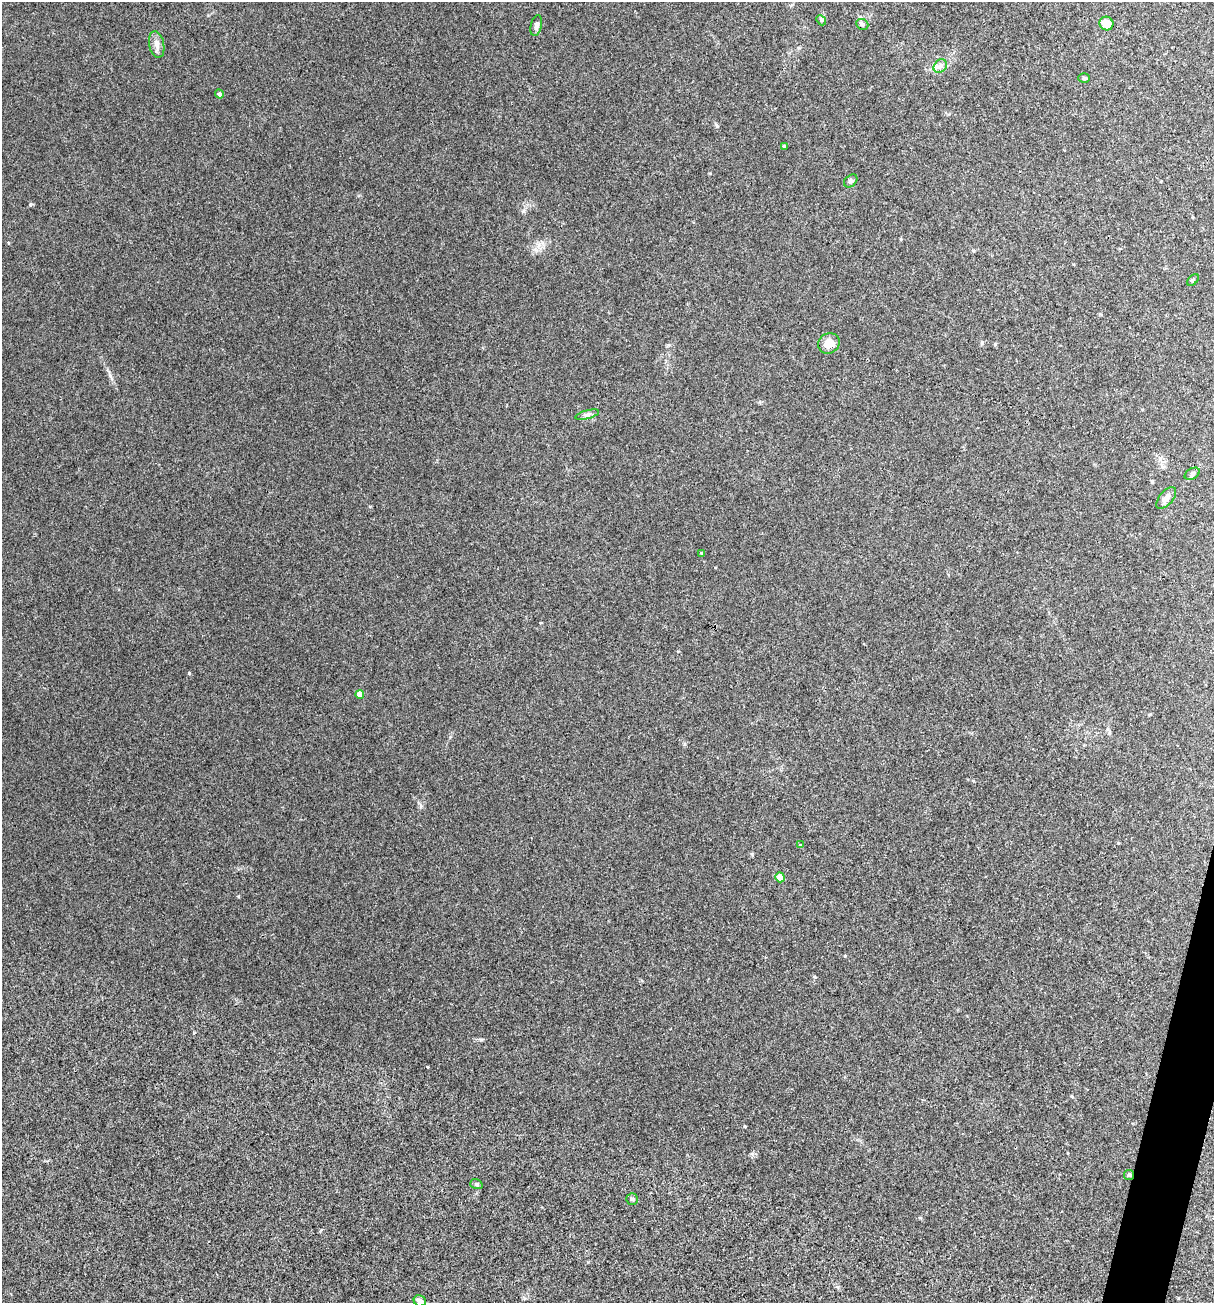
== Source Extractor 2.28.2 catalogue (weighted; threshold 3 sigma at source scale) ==
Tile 6 of 4 x 4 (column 2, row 2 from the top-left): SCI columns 1465-2676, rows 2605-3905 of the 5228 x 5210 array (HDU 1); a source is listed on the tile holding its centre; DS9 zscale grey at full resolution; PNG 1216 x 1305 px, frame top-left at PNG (2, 2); each listed source drawn as its Kron ellipse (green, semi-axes under 4 px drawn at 4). Shown black and unused: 1% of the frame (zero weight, under 3 of 4 exposures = <1% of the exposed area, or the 3 px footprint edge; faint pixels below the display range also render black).
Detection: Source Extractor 2.28.2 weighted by HDU 2 'WHT'; one run over the whole footprint, this tile lists its part. Background 0.0278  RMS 0.0075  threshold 0.0336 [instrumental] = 3 sigma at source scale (4.5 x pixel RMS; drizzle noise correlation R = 1.50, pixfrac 1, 0.05/0.05 arcsec/px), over >= 5 px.
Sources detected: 23; all 23 listed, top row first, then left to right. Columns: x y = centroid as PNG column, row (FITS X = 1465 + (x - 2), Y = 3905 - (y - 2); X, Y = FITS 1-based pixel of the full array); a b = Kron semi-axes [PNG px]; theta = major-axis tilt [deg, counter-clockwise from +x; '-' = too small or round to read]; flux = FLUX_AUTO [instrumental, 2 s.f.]
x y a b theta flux
821 20 5 4 - 1.1
1106 23 7 6 - 10
862 24 6 5 - 1.7
536 26 10 5 77 2.1
157 45 13 7 -77 4
940 66 7 6 - 2.4
1084 78 6 5 - 1.1
219 94 4 4 - 2.2
784 146 4 4 - 0.8
851 181 7 5 42 1.5
1193 280 7 4 45 1.1
829 343 11 10 - 6.9
587 415 12 3 15 1.7
1192 474 8 5 30 1.6
1166 498 13 6 50 4.2
702 553 4 4 - 0.97
360 694 4 4 - 6.3
801 845 4 4 - 0.82
780 877 5 4 - 11
1129 1175 5 5 - 1.2
476 1184 6 5 - 1.3
632 1199 5 5 - 1.3
420 1301 6 5 - 2.9
Overlapping masked pixels (flux is a lower limit): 1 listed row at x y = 1129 1175
Isophote crosses this tile's border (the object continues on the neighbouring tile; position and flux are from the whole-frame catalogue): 1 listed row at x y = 420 1301
Unlisted compact peaks at least as high as the median listed source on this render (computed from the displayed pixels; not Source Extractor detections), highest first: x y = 189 673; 481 1040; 110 376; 815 977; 717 126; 536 250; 982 343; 845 956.